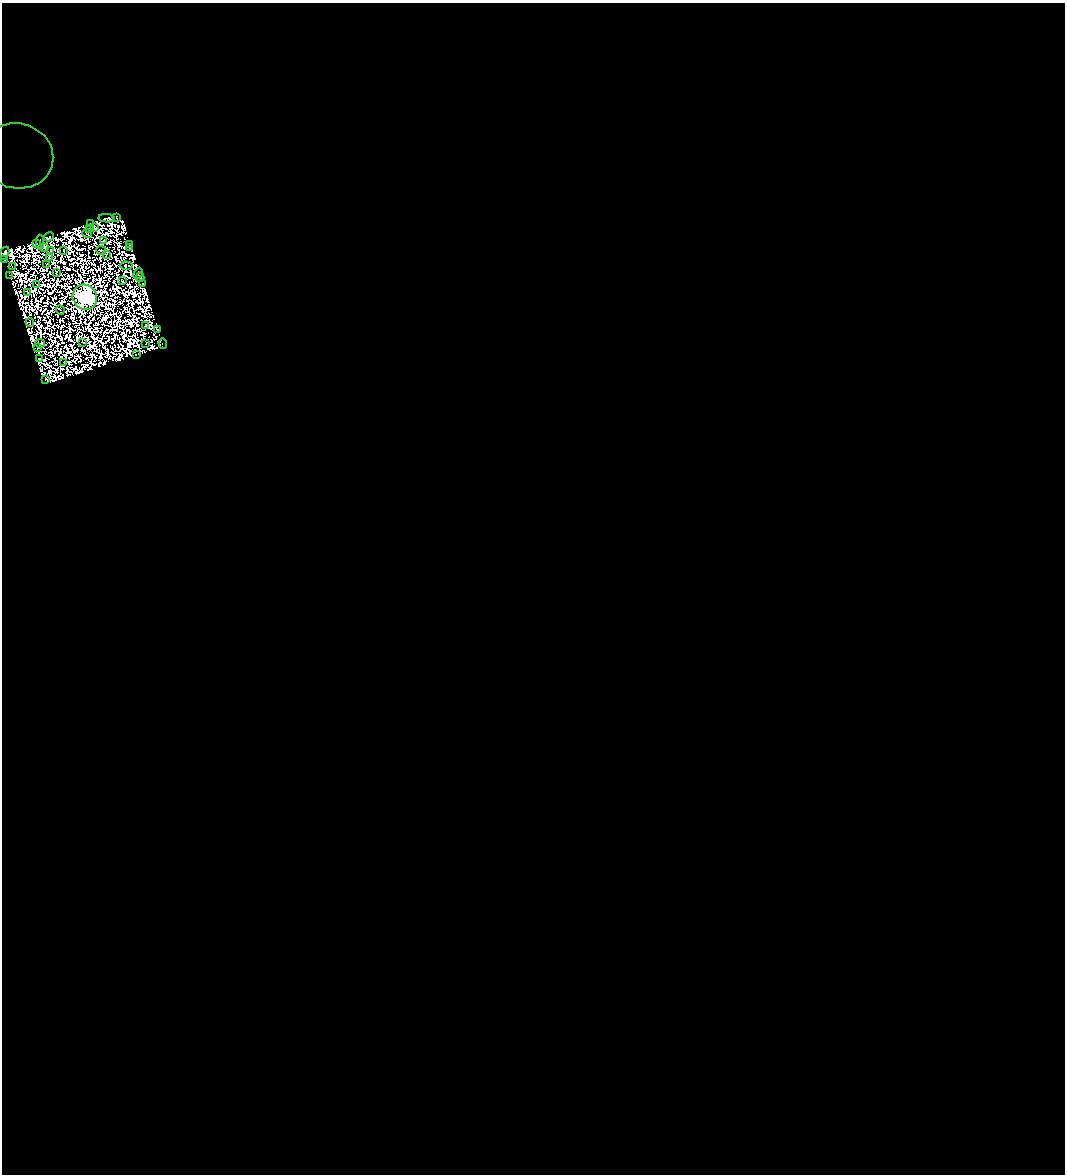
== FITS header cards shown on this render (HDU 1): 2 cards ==
NAXIS1  =                 1063
NAXIS2  =                 1172

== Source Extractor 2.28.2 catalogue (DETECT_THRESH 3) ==
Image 1063 x 1172 px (HDU 1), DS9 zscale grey, 1 PNG px = 1 image px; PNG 1067 x 1176 px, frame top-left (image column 1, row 1172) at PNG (2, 3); each listed source drawn as its Kron ellipse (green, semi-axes under 4 px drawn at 4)
Background 1.19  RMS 6.4e-04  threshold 0.00191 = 3 sigma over >= 5 px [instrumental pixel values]
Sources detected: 83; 37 with non-positive FLUX_AUTO (blend fragments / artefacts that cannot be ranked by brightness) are neither listed nor drawn; the other 46 listed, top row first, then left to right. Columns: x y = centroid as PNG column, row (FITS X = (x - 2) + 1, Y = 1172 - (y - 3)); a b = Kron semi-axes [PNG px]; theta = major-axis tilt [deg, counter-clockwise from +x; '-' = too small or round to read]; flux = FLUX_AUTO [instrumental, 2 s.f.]
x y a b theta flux
17 156 36 32 -14 4.8
116 217 2 2 - 62
107 218 8 3 -3 170
91 223 3 2 - 96
95 228 3 2 - 76
90 229 3 2 - 16
87 233 5 2 - 62
49 237 5 3 - 26
104 240 3 2 - 29
40 242 7 2 -88 73
36 244 2 2 - 7.3
130 244 3 3 - 44
45 247 3 2 - 19
130 248 4 2 - 10
51 250 2 2 - 28
64 250 2 2 - 27
101 250 5 2 - 25
4 253 7 3 61 220
106 254 3 2 - 62
49 257 2 2 - 31
5 259 4 2 - 40
46 264 2 2 - 31
126 266 6 2 -5 4.8
12 267 2 2 - 14
56 272 4 2 - 22
138 273 6 2 65 24
9 275 3 2 - 46
140 277 4 4 - 36
122 281 3 2 - 34
143 283 3 2 - 92
36 284 3 2 - 41
27 292 3 2 - 4.1
85 297 13 12 - 120000
60 310 5 2 - 17
30 322 4 2 - 30
146 326 3 2 - 51
158 330 3 3 - 65
83 342 2 2 - 16
40 343 5 3 - 36
146 344 2 2 - 12
163 344 5 2 - 19
38 347 3 2 - 36
136 355 3 2 - 20
39 358 2 2 - 8.9
64 362 3 2 - 9.3
46 379 3 2 - 34
At the frame edge (FLAGS 8, measured only in part): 2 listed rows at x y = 17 156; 4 253
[37 non-positive-flux detections neither listed nor drawn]